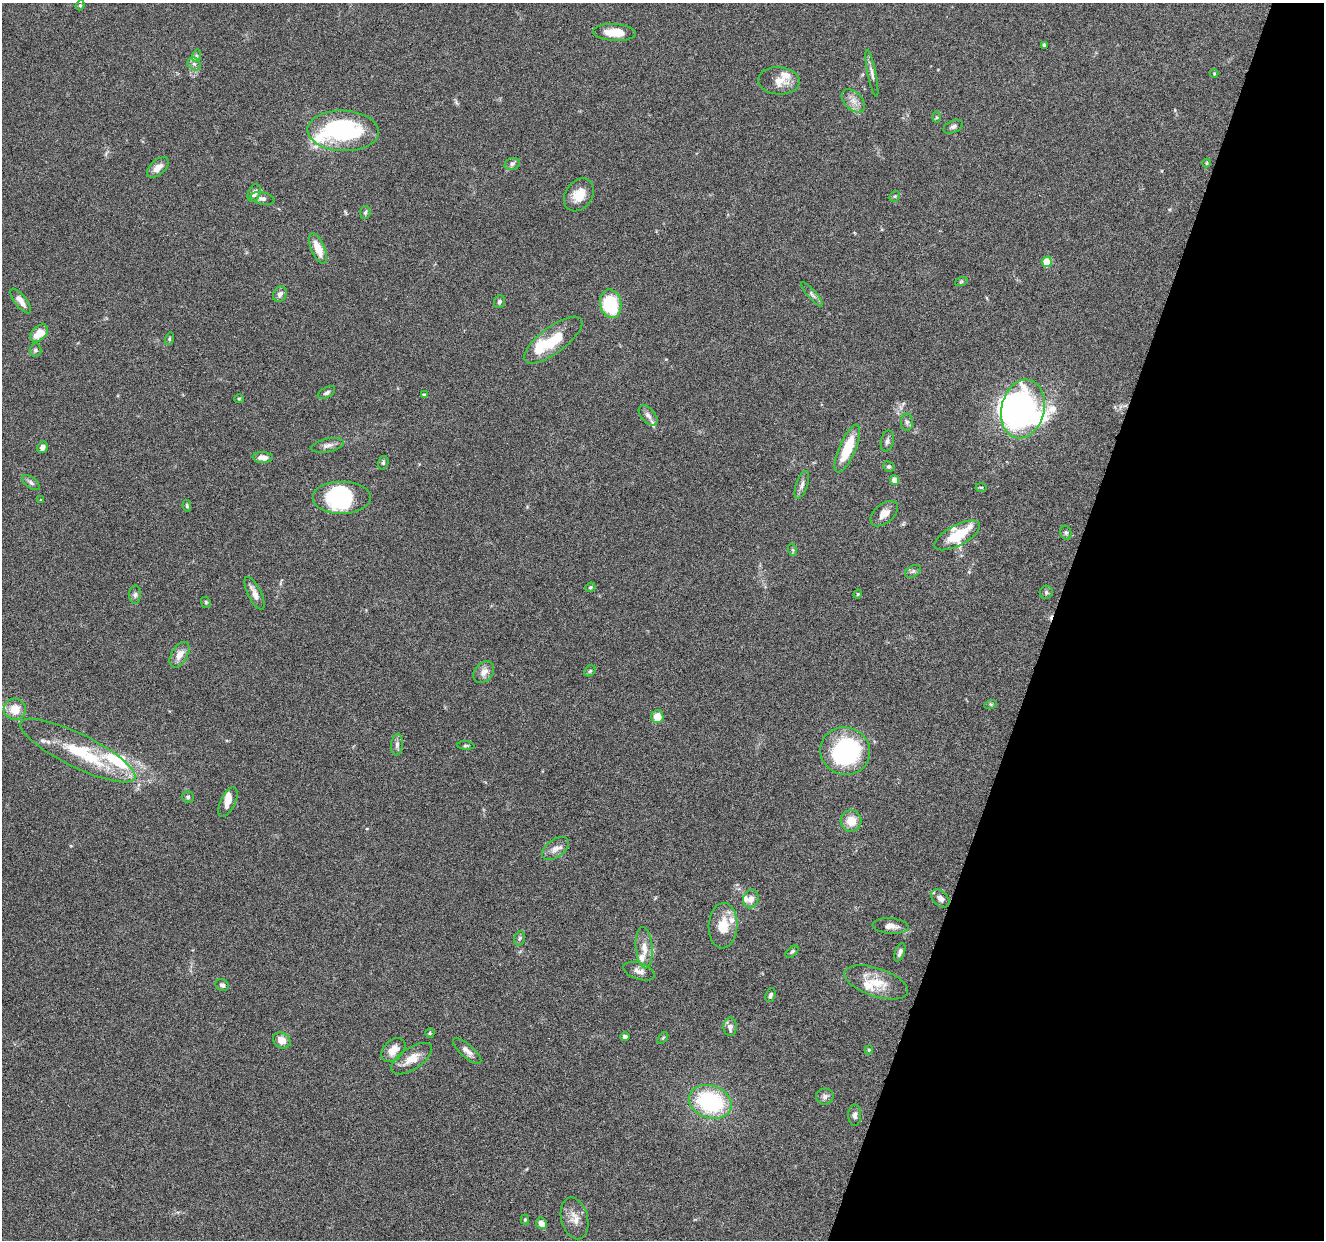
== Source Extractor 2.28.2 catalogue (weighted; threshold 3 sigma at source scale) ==
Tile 8 of 4 x 4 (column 4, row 2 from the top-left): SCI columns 3975-5296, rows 2740-3977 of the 5302 x 5350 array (HDU 1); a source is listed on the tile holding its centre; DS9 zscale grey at full resolution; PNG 1326 x 1242 px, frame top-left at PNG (2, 3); each listed source drawn as its Kron ellipse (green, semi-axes under 4 px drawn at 4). Shown black and unused: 21% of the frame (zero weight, under 4 of 8 exposures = <1% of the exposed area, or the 3 px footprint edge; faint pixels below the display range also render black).
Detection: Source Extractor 2.28.2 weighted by HDU 2 'WHT'; one run over the whole footprint, this tile lists its part. Background 0.0882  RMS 0.0047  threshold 0.0192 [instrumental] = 3 sigma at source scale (4.09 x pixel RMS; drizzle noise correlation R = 1.36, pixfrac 0.8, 0.05/0.05 arcsec/px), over >= 5 px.
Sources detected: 126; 6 inside a brighter object's white glare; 1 cosmic-ray / hot-pixel residue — neither listed nor drawn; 15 inside a brighter listed object's ellipse — not listed separately; the other 104 listed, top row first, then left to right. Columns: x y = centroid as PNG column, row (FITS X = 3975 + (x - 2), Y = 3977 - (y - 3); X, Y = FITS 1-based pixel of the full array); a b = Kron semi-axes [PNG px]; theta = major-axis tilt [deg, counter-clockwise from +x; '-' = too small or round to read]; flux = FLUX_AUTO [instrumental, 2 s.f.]
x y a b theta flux
80 5 5 4 - 0.55
614 32 21 8 -3 7.9
1045 45 4 3 - 0.81
196 56 6 4 72 0.7
194 64 7 6 - 1.3
872 74 23 4 -79 2
1214 74 4 3 - 0.39
779 81 20 14 -2 5.8
853 101 14 9 -44 3.2
937 117 6 4 -90 0.54
953 127 10 6 25 1.2
343 131 35 20 -2 52
1207 163 4 4 - 0.42
512 164 8 6 16 1
158 167 13 7 42 3.4
254 193 9 6 67 2.5
579 195 17 13 54 6.5
895 196 6 4 44 0.64
262 198 12 6 -12 1.7
365 212 6 5 - 0.76
318 248 16 7 -67 6.7
1047 262 5 5 - 9.1
961 282 6 4 19 0.56
280 294 8 6 61 1.8
812 294 16 4 -50 1.3
21 301 15 6 -52 2.9
499 302 6 5 - 0.92
611 304 14 10 -78 28
39 333 11 7 43 7
169 339 6 4 75 0.59
553 340 35 13 36 13
35 350 6 6 - 1
326 393 9 5 29 1.2
424 395 4 3 - 1
239 399 5 4 - 0.45
1023 409 30 21 77 110
648 415 12 6 -49 1.9
907 422 8 6 -88 1.2
887 441 11 6 77 1.4
327 445 16 7 11 2.2
42 447 6 5 - 2
847 449 26 8 66 15
263 457 10 5 -4 2.5
383 463 7 5 75 0.87
889 466 6 5 - 1
894 480 5 4 - 4.2
31 483 10 5 -38 1.3
802 485 14 5 70 1.9
981 487 5 3 - 0.49
342 498 29 16 0 28
40 500 3 2 - 0.28
187 506 6 4 -79 0.62
884 514 16 9 39 3.7
1066 533 7 5 -75 0.81
957 535 25 10 28 13
793 550 6 4 -71 0.58
913 571 8 5 30 0.97
590 587 5 4 - 0.59
1046 592 6 6 - 0.86
254 593 18 6 -64 3.3
858 594 4 4 - 0.46
135 595 9 6 89 1.2
206 602 6 4 -69 0.58
180 655 14 8 59 4
590 671 6 5 - 0.65
484 672 12 9 48 3
991 704 6 4 17 0.57
15 709 11 10 - 7.1
657 717 6 6 - 5.8
397 745 11 6 84 1.5
466 745 9 4 -4 0.7
78 751 63 16 -26 26
845 751 25 23 -23 56
188 797 6 5 - 0.81
228 802 16 7 64 3.4
851 821 11 10 - 6.1
555 848 15 9 36 3.1
751 899 9 7 75 2.8
940 899 11 7 -43 2.9
723 926 22 14 87 9.4
891 926 18 7 -5 3.2
520 938 7 5 73 0.76
644 948 21 8 -85 4.6
792 952 7 4 43 0.66
900 952 10 5 70 1.6
639 971 16 8 -19 2.6
876 982 33 14 -19 9.5
222 985 7 6 - 1.1
770 995 7 5 71 0.99
730 1027 9 6 -90 2.2
430 1033 5 4 - 0.52
625 1037 5 4 - 1.2
663 1038 7 3 53 0.52
282 1040 9 7 -31 4
393 1050 14 9 45 4.3
869 1050 4 4 - 0.44
467 1051 18 6 -41 2.4
412 1059 23 11 33 5.9
825 1096 9 8 - 1.5
710 1102 22 16 -19 43
855 1115 10 6 90 1.5
575 1218 21 13 -75 4.7
525 1219 5 4 - 0.47
542 1223 6 5 - 2.7